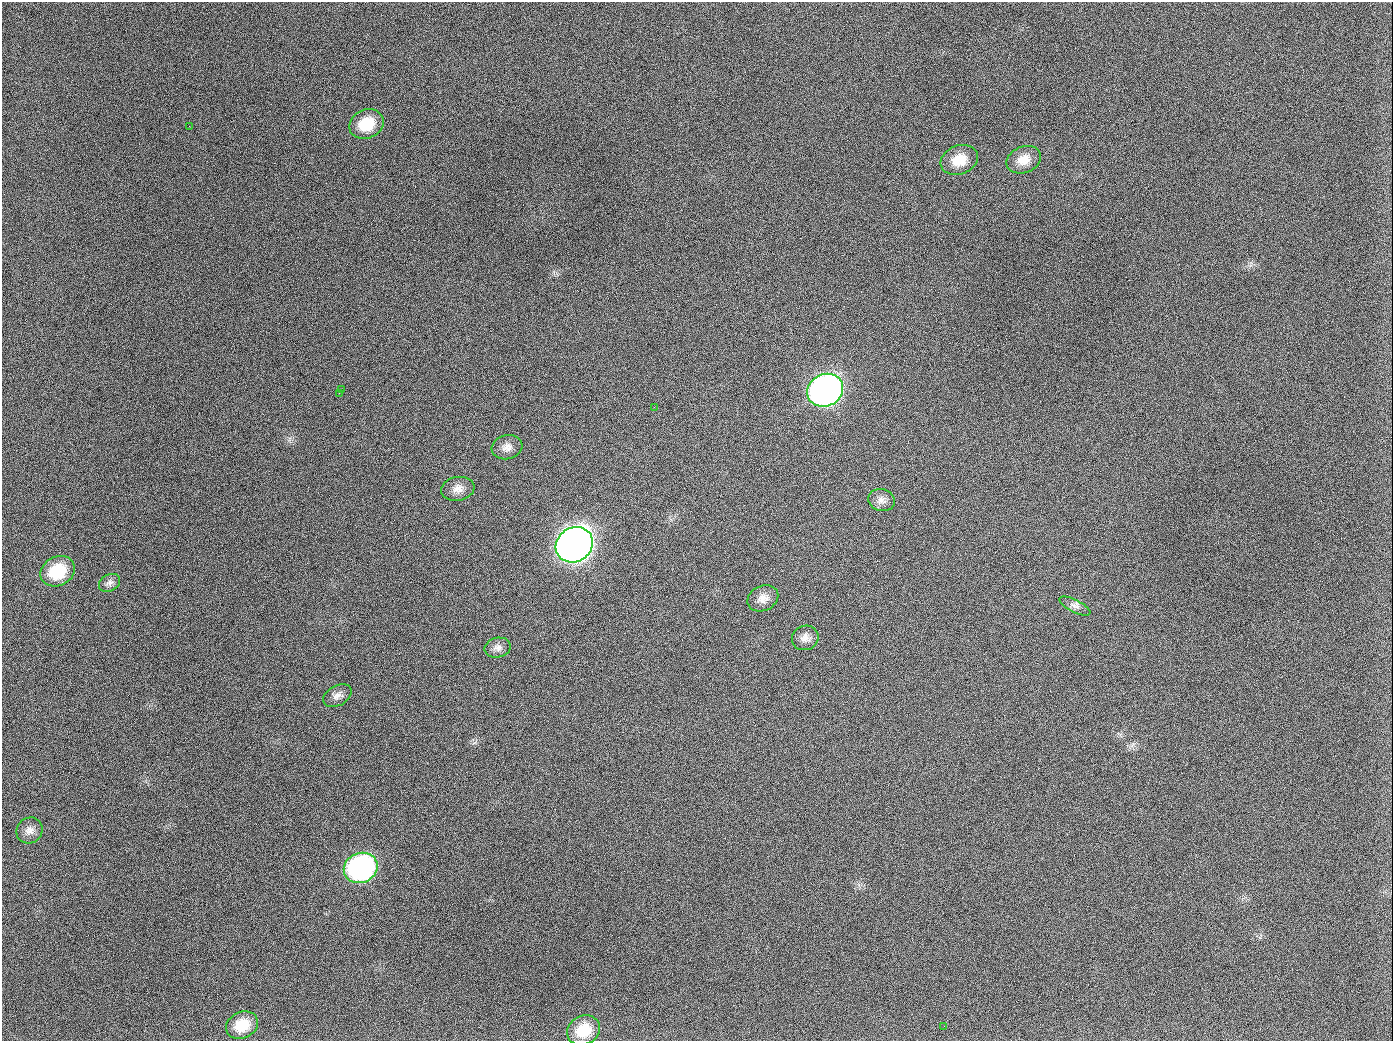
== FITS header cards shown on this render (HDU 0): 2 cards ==
NAXIS1  =                 1391
NAXIS2  =                 1039

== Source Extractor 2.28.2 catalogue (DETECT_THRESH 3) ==
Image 1391 x 1039 px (HDU 0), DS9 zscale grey, 1 PNG px = 1 image px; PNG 1395 x 1043 px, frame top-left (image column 1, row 1039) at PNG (2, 2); each listed source drawn as its Kron ellipse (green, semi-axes under 4 px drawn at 4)
Background 1370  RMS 66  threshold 197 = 3 sigma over >= 5 px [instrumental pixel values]
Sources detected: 24; all 24 listed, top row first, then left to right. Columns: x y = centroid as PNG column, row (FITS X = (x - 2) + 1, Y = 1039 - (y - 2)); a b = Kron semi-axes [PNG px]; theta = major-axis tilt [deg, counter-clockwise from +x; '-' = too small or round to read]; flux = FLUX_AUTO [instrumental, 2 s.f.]
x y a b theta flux
366 124 18 14 23 1.4e+05
189 126 2 2 - 6.3e+03
959 160 19 14 20 9.5e+04
1024 160 18 13 22 6.4e+04
341 390 3 2 - 1.3e+04
825 390 18 16 28 2.5e+06
339 393 3 2 - 7.4e+03
654 407 3 2 - 3.9e+03
507 447 15 12 14 3.5e+04
458 489 17 12 10 3.9e+04
882 500 13 11 -17 3.2e+04
574 545 19 17 34 5.6e+06
58 571 18 14 27 1.9e+05
110 583 11 8 29 2.1e+04
763 598 16 12 25 4.3e+04
1075 606 17 6 -27 2.4e+04
805 638 13 12 - 3.6e+04
498 648 13 9 13 2.8e+04
337 696 15 10 29 3.0e+04
29 830 13 12 - 3.5e+04
361 868 17 15 22 1.1e+06
242 1025 16 13 25 1.1e+05
944 1026 2 2 - 5.4e+03
584 1030 17 14 26 1.3e+05